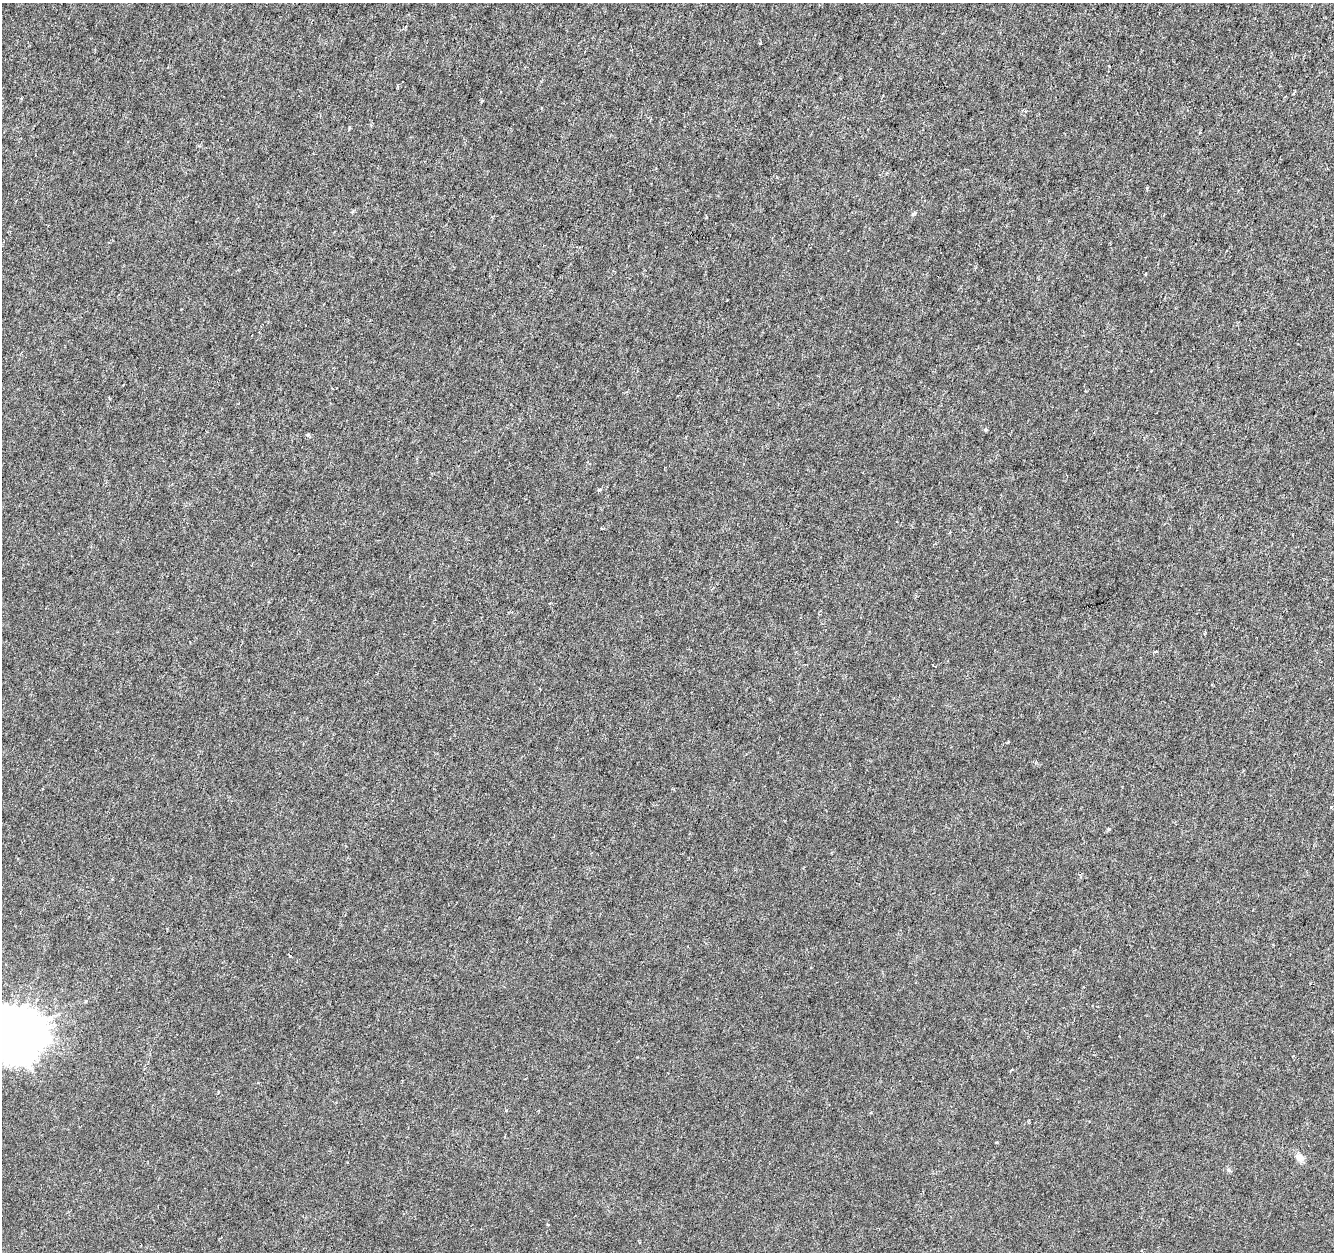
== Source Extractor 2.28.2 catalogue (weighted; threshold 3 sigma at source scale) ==
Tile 10 of 4 x 4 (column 2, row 3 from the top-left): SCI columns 1333-2664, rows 1468-2717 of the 5338 x 5500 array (HDU 1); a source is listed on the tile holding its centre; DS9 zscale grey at full resolution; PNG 1336 x 1254 px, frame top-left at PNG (2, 3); no overlay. Shown black and unused: <1% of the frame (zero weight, under 3 of 6 exposures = <1% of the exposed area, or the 3 px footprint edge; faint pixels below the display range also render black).
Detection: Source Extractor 2.28.2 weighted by HDU 2 'WHT'; one run over the whole footprint, this tile lists its part. Background -2.84e-04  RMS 0.0012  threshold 0.0051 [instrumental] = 3 sigma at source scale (4.09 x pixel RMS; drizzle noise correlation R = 1.36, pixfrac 0.8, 0.0396/0.0396 arcsec/px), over >= 5 px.
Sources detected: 11; all 11 listed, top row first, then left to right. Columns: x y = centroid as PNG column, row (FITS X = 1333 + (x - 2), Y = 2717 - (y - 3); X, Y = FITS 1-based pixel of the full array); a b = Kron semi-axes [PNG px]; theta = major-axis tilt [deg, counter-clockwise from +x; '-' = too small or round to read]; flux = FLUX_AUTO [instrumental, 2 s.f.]
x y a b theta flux
760 43 4 2 - 0.089
21 98 4 3 - 0.13
1145 274 3 2 - 0.087
986 429 4 3 - 0.21
308 435 6 5 - 0.19
599 490 5 4 - 0.16
1156 651 5 3 - 0.12
290 956 4 3 - 0.099
86 1001 4 4 - 0.13
15 1035 18 16 4 450
1300 1157 13 9 -33 0.69
Isophote crosses this tile's border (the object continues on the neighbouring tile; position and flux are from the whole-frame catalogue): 1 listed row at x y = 15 1035
Unlisted compact peaks at least as high as the median listed source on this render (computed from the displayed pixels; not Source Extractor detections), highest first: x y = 1109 829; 1229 1170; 913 214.